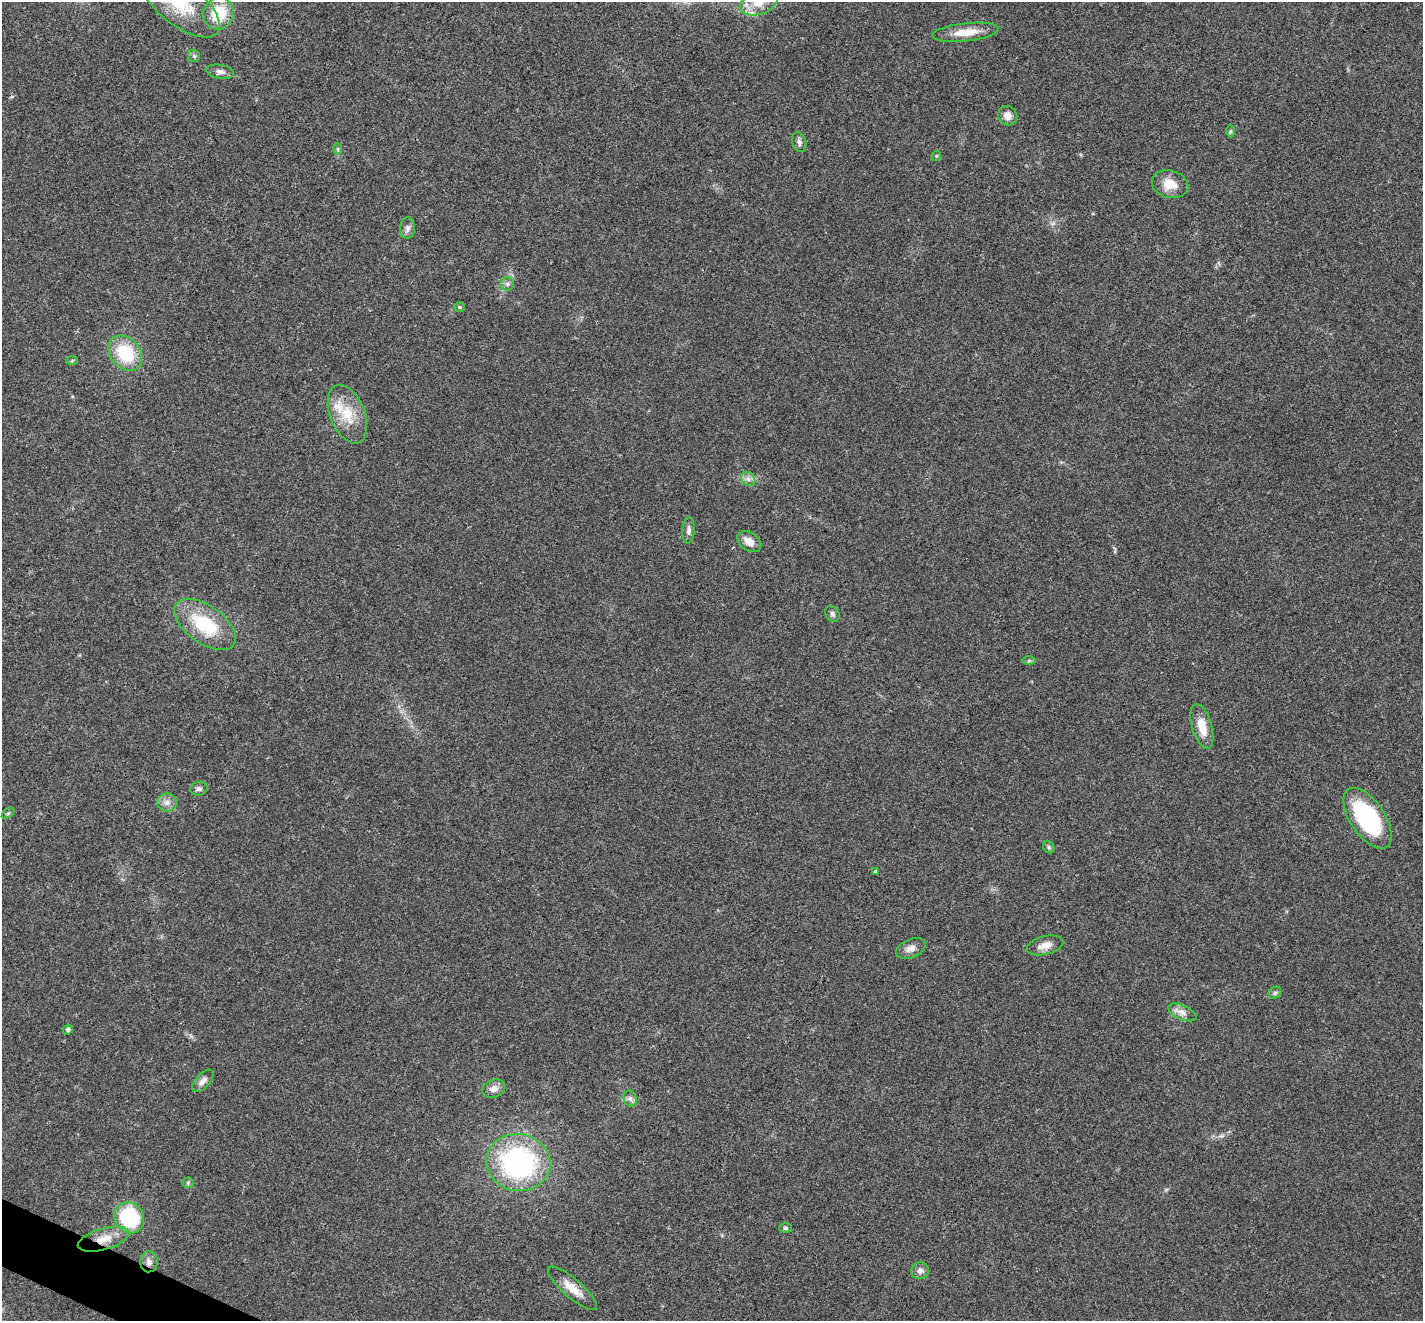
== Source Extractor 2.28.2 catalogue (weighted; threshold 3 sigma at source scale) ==
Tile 7 of 4 x 4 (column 3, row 2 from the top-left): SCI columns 2846-4266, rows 2784-4102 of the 5693 x 5703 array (HDU 1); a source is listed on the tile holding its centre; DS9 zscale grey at full resolution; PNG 1425 x 1323 px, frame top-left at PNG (2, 2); each listed source drawn as its Kron ellipse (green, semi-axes under 4 px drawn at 4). Shown black and unused: <1% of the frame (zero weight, under 3 of 4 exposures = <1% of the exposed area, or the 3 px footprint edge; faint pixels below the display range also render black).
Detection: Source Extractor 2.28.2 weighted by HDU 2 'WHT'; one run over the whole footprint, this tile lists its part. Background 0.0217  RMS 0.0043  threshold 0.0195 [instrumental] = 3 sigma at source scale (4.5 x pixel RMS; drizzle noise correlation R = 1.50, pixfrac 1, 0.05/0.05 arcsec/px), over >= 5 px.
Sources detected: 49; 2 inside a brighter listed object's ellipse — not listed separately; the other 47 listed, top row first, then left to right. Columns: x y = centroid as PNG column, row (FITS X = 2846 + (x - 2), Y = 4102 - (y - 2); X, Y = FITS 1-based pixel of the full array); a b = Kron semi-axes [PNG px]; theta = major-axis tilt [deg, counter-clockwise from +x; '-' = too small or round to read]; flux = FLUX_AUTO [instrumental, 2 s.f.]
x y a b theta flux
179 2 49 21 -39 23
759 3 20 11 19 6.5
219 13 16 15 - 16
965 32 33 9 6 8
194 56 6 6 - 0.88
220 72 14 7 -9 2.1
1008 116 10 9 - 3.2
1230 131 6 4 89 0.63
799 142 10 7 -75 1.6
338 149 6 4 -90 0.62
936 156 5 4 - 0.52
1170 184 18 13 -14 6.7
407 228 11 7 85 1.8
507 284 6 6 - 1.1
459 307 5 4 - 0.59
125 353 19 14 -49 22
72 360 6 4 4 0.49
347 414 31 17 -68 13
748 479 8 6 -45 1.6
689 530 13 6 85 1.7
749 542 13 9 -35 4.1
832 614 8 7 - 1.2
205 624 35 19 -35 25
1029 661 7 4 0 0.62
1202 726 23 10 -74 8
199 789 9 7 12 1.3
167 803 10 9 - 2.5
8 813 7 4 36 0.62
1367 818 35 17 -56 49
1049 847 6 5 - 0.81
876 871 4 4 - 0.77
1045 945 19 9 14 4.2
911 948 15 9 22 3
1275 993 7 5 45 0.89
1182 1012 15 7 -24 2.9
68 1030 5 4 - 1.4
203 1081 14 7 49 2.5
494 1089 12 9 19 3
630 1099 8 6 -69 1.4
518 1163 32 28 -10 78
188 1183 5 5 - 0.73
129 1218 16 14 -53 36
785 1228 6 5 - 0.77
104 1239 26 10 16 7.7
149 1262 10 8 87 2.3
920 1271 9 8 - 2
572 1288 31 9 -41 6.5
Overlapping masked pixels (flux is a lower limit): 2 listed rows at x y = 104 1239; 149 1262
Isophote crosses this tile's border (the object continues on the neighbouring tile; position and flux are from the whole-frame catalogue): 2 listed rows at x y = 179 2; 759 3